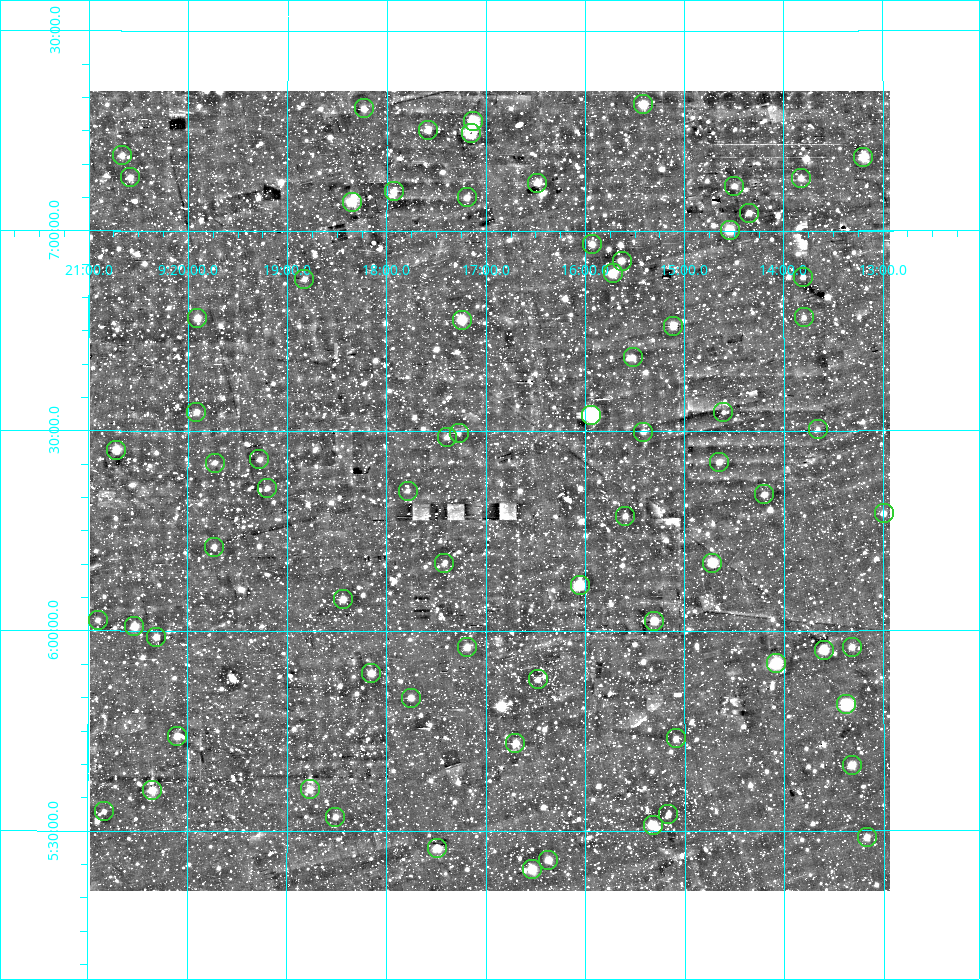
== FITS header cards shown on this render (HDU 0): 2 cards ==
NAXIS1  =                  800
NAXIS2  =                  800

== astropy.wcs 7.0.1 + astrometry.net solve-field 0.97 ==
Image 800 x 800 px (HDU 0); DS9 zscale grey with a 90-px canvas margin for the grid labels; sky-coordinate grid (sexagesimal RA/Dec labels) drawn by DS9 from the SOLVED WCS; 73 Tycho-2 reference stars matched to detected sources circled (green)
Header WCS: RA---AIT/DEC--AIT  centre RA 09:16:58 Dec +06:21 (139.24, +6.35 deg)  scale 9 arcsec/px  FOV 120.0' x 120.0'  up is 0 deg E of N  parity normal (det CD < 0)
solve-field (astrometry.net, Tycho-2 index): SOLVED blind (the header's WCS was not the basis of the solution)
Solved WCS: RA---TAN-SIP/DEC--TAN-SIP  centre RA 09:16:58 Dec +06:21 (139.24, +6.35 deg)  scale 9 arcsec/px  FOV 120.0' x 120.0'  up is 0 deg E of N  parity normal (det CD < 0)
Header WCS and blind solve agree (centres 0.22 arcsec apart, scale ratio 1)
Tycho-2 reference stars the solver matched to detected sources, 73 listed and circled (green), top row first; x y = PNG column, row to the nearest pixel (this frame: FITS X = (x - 90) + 1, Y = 800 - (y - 91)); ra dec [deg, ICRS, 3 dp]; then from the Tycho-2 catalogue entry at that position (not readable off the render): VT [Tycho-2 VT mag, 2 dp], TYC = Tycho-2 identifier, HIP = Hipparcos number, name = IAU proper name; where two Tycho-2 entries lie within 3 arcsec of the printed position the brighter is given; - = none
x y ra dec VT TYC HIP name
643 104 138.853 +7.317 9.66 233-325-1 - -
364 108 139.558 +7.306 10.58 233-97-1 - -
473 121 139.282 +7.275 8.32 233-357-1 - -
428 130 139.395 +7.252 9.95 233-233-1 - -
471 133 139.288 +7.246 8.03 233-371-1 - -
122 155 140.167 +7.188 10.79 234-87-1 - -
863 157 138.298 +7.185 9.69 233-256-1 - -
130 177 140.146 +7.134 10.70 234-549-1 - -
801 178 138.456 +7.132 10.96 233-428-1 - -
537 183 139.120 +7.120 10.22 233-628-1 - -
734 186 138.623 +7.112 10.87 233-531-1 - -
394 191 139.482 +7.099 10.55 233-244-1 - -
467 197 139.297 +7.084 10.82 233-877-1 - -
352 202 139.587 +7.073 8.66 233-778-1 45653 -
749 213 138.587 +7.045 10.34 233-664-1 - -
730 230 138.635 +7.002 9.44 233-1362-1 - -
592 244 138.982 +6.967 10.63 233-1175-1 - -
622 261 138.908 +6.926 10.40 233-98-1 - -
613 273 138.930 +6.895 9.95 233-605-1 - -
803 277 138.451 +6.885 10.63 233-499-1 - -
304 279 139.707 +6.879 11.27 233-1606-1 - -
804 317 138.449 +6.784 11.27 233-390-1 - -
197 318 139.976 +6.782 10.33 233-646-1 - -
462 320 139.311 +6.778 9.66 233-1131-1 - -
673 326 138.778 +6.763 9.81 233-612-1 - -
633 357 138.880 +6.684 10.75 233-1201-1 - -
196 412 139.978 +6.547 10.82 233-843-1 - -
723 412 138.652 +6.546 11.37 233-876-1 - -
591 415 138.985 +6.541 8.01 233-762-1 45471 -
818 429 138.414 +6.504 11.43 233-796-1 - -
643 432 138.854 +6.497 11.00 233-577-1 - -
459 433 139.318 +6.495 11.46 233-1387-1 - -
447 437 139.347 +6.484 10.84 233-501-1 - -
116 450 140.180 +6.453 9.97 234-810-1 - -
259 459 139.819 +6.428 11.18 233-798-1 - -
719 462 138.662 +6.422 11.20 233-918-1 - -
215 463 139.932 +6.420 11.04 233-1782-1 - -
267 488 139.800 +6.357 11.09 233-1729-1 - -
408 491 139.446 +6.351 11.43 233-1670-1 - -
764 494 138.549 +6.342 10.07 233-416-1 - -
884 513 138.249 +6.293 11.01 233-533-1 - -
625 516 138.900 +6.287 11.26 233-681-1 - -
214 547 139.933 +6.210 10.89 233-493-1 - -
444 563 139.354 +6.170 11.08 233-690-1 - -
712 563 138.680 +6.170 8.99 233-473-1 45366 -
580 585 139.014 +6.115 9.19 233-58-1 - -
343 599 139.608 +6.079 10.72 233-675-1 - -
98 620 140.225 +6.027 11.46 234-608-1 - -
654 621 138.826 +6.025 9.80 233-1222-1 - -
134 626 140.134 +6.011 10.26 234-1887-1 - -
156 637 140.078 +5.985 11.03 234-1814-1 - -
467 647 139.296 +5.960 10.10 233-1626-1 - -
852 647 138.330 +5.959 10.18 233-1590-1 - -
824 650 138.400 +5.953 8.90 233-1267-1 - -
776 663 138.519 +5.920 8.35 233-1702-1 - -
371 673 139.537 +5.895 10.19 233-921-1 - -
538 679 139.120 +5.879 10.93 233-358-1 - -
411 698 139.437 +5.833 10.52 233-1032-1 - -
846 704 138.345 +5.816 7.29 233-1024-1 45252 -
177 736 140.025 +5.737 10.36 234-1684-1 - -
676 738 138.772 +5.731 10.60 233-756-1 - -
515 743 139.175 +5.720 10.46 233-774-1 - -
852 765 138.330 +5.664 10.27 233-885-1 - -
310 789 139.692 +5.604 10.08 233-1011-1 - -
152 790 140.088 +5.602 9.74 234-1911-1 - -
104 811 140.209 +5.548 10.87 234-901-1 - -
668 814 138.791 +5.543 11.14 233-1515-1 - -
335 817 139.627 +5.536 10.86 233-1725-1 - -
653 825 138.830 +5.515 9.16 233-928-1 45420 -
867 837 138.293 +5.484 10.28 233-1117-1 - -
437 848 139.371 +5.457 9.04 233-1293-1 - -
548 860 139.093 +5.428 9.56 233-1344-1 - -
532 869 139.134 +5.405 9.12 233-1391-1 - -